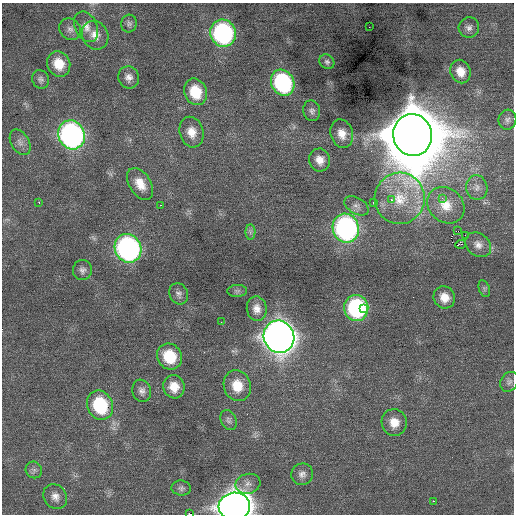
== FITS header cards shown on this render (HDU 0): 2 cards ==
NAXIS1  =                  512 / Axis length
NAXIS2  =                  512 / Axis length

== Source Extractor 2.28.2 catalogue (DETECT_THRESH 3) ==
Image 512 x 512 px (HDU 0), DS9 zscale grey, 1 PNG px = 1 image px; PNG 516 x 516 px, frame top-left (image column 1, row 512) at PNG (2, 3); each listed source drawn as its Kron ellipse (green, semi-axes under 4 px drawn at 4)
Background 0.0741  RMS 0.76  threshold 2.29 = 3 sigma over >= 5 px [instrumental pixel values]
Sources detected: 65; all 65 listed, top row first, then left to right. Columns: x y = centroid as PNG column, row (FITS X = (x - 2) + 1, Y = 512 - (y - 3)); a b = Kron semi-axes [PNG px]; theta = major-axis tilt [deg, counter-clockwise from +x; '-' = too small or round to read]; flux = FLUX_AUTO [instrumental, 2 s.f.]
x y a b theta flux
129 24 9 8 - 170
86 27 16 11 -65 480
369 27 2 2 - 95
469 28 10 10 - 270
70 29 11 10 - 280
223 33 14 12 -69 8600
95 35 15 12 -59 580
327 62 8 7 - 130
59 64 13 11 -64 1000
461 72 12 10 -69 620
129 77 11 10 - 340
41 79 9 8 - 170
283 83 13 11 -62 6700
195 92 13 11 -67 1500
312 111 10 8 -77 200
507 120 10 8 74 200
191 132 15 11 -75 670
342 134 14 11 -74 600
71 135 15 13 -64 17000
413 135 21 19 -75 570000
20 142 14 8 -59 310
320 160 11 10 - 500
140 184 17 10 -58 790
477 187 12 10 -81 370
400 198 26 25 - 2300
442 198 4 4 - 130
391 200 3 2 - 360
39 202 2 2 - 380
373 203 3 3 - 540
160 205 2 2 - 360
446 205 20 17 -42 1100
356 206 13 8 -30 270
346 228 14 13 - 14000
458 231 2 2 - 1800
250 232 7 5 90 140
465 235 3 2 - 950
460 244 5 2 - 540
478 245 14 11 -38 400
128 248 14 13 - 15000
82 270 10 9 - 240
484 289 9 5 -70 120
237 291 10 6 3 140
179 294 11 9 -64 230
444 297 11 10 - 650
356 308 13 12 - 6800
257 309 12 10 -82 440
364 309 3 3 - 570
221 322 2 2 - 64
279 337 16 15 - 66000
169 356 13 12 - 1800
509 382 10 8 59 200
237 386 16 13 -72 1100
174 387 12 10 -72 740
142 391 11 9 -71 280
100 405 15 12 -67 3400
228 420 10 7 -67 190
394 422 13 12 - 710
34 470 8 8 - 200
302 474 11 10 - 290
248 484 12 10 15 340
181 488 10 7 -6 160
55 497 13 11 -52 400
433 501 2 2 - 310
234 506 16 13 5 71000
190 514 4 2 - 1500
At the frame edge (FLAGS 8, measured only in part): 2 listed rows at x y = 234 506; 190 514